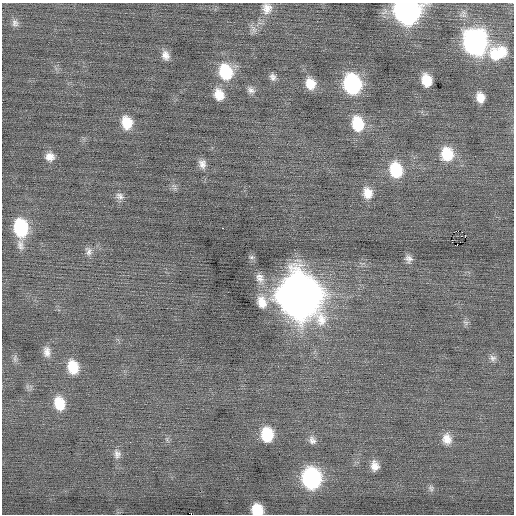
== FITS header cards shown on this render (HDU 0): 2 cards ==
NAXIS1  =                  512 / Axis length
NAXIS2  =                  512 / Axis length

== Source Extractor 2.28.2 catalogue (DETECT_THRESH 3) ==
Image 512 x 512 px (HDU 0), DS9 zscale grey, 1 PNG px = 1 image px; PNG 516 x 516 px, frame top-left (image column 1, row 512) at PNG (2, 3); no overlay
Background -0.00219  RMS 0.73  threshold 2.2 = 3 sigma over >= 5 px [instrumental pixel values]
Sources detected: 50; all 50 listed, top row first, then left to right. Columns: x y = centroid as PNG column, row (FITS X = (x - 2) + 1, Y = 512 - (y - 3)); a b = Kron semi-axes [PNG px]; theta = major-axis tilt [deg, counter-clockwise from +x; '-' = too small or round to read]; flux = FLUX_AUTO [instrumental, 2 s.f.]
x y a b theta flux
267 8 15 13 83 530
407 11 15 14 - 26000
15 23 10 9 - 220
254 29 13 6 -65 220
475 42 17 14 -77 16000
497 53 21 14 15 1500
165 55 11 8 -72 350
225 72 16 13 -72 2300
273 77 10 8 -63 210
426 80 11 8 -75 1000
310 83 12 10 -69 800
352 84 15 12 -74 6500
251 90 11 8 -30 230
219 94 13 10 -68 730
480 97 10 8 -73 560
127 123 13 11 -75 1100
358 124 16 12 -76 1700
447 154 15 13 -83 1500
50 157 11 10 - 400
202 164 12 9 -72 320
396 170 15 12 -74 2200
368 193 13 10 -79 670
120 196 12 9 -24 230
21 228 18 11 -86 3700
223 228 2 2 - 180
458 231 2 2 - 260
465 235 2 2 - 400
461 236 2 2 - 42
452 240 3 2 - 59
456 245 5 2 - 110
88 251 13 8 -78 250
408 259 9 8 - 240
260 279 14 10 -45 410
298 295 20 18 -68 160000
262 302 16 12 -75 730
466 323 8 5 -18 120
47 352 14 9 -81 370
15 358 11 6 -83 160
493 358 10 8 -14 210
73 367 14 11 -75 1300
59 403 14 11 -75 1200
267 434 13 11 -85 2000
447 439 14 11 -75 550
312 440 12 9 -56 260
117 454 14 9 -79 300
375 466 11 8 -82 430
311 478 14 12 -82 9500
431 488 9 7 -71 140
257 510 9 9 - 1400
192 513 3 2 - 190
At the frame edge (FLAGS 8, measured only in part): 3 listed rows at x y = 407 11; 257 510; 192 513